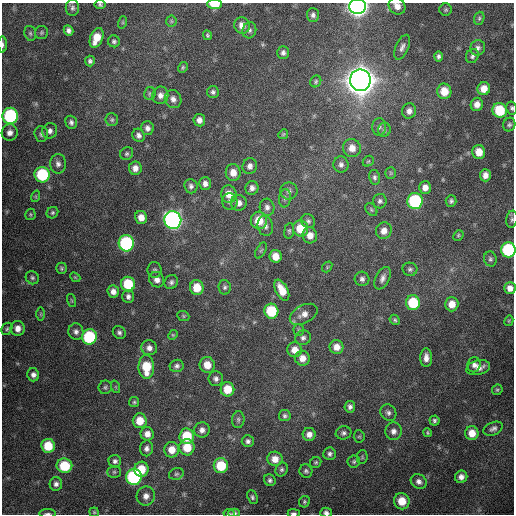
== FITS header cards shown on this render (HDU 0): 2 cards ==
NAXIS1  =                  512 / Axis length
NAXIS2  =                  512 / Axis length

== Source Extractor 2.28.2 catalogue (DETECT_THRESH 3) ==
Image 512 x 512 px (HDU 0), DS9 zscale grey, 1 PNG px = 1 image px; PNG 516 x 516 px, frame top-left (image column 1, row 512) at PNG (2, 3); each listed source drawn as its Kron ellipse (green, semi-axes under 4 px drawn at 4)
Background 723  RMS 21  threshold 63.4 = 3 sigma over >= 5 px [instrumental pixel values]
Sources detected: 197; all 197 listed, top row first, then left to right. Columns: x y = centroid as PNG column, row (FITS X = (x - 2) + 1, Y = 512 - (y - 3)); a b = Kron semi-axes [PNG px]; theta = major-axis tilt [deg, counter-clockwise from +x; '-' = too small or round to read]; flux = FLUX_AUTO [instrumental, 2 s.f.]
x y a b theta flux
214 4 7 5 -2 3.5e+04
100 5 5 4 - 2.7e+03
357 6 8 7 - 1.0e+06
397 6 9 8 - 1.0e+04
72 8 8 7 - 4.3e+03
446 10 6 6 - 2.4e+03
313 15 7 6 - 4.9e+03
479 18 7 5 69 2.5e+03
171 21 5 5 - 2.0e+03
123 22 6 4 72 1.7e+03
242 25 8 7 - 1.2e+04
69 30 5 4 - 4.7e+03
249 30 8 6 74 4.2e+03
41 32 6 6 - 2.4e+03
30 33 8 5 -75 3.0e+03
207 35 5 4 - 2.4e+03
96 38 10 6 68 2.4e+04
114 41 6 6 - 3.1e+03
3 44 8 3 -90 3.6e+03
402 47 13 6 66 6.7e+03
478 48 8 7 - 5.2e+03
283 53 6 6 - 4.6e+03
438 56 5 4 - 3.8e+03
472 56 7 6 - 3.9e+03
90 61 5 5 - 3.3e+03
183 67 5 4 - 2.1e+03
360 80 11 10 - 2.9e+06
316 81 6 5 - 2.5e+03
484 89 6 6 - 1.6e+04
444 91 8 7 - 2.2e+04
213 92 6 6 - 3.8e+03
150 94 6 5 - 2.7e+03
160 95 9 8 - 8.0e+03
173 99 9 8 - 7.9e+03
477 104 7 6 - 9.3e+03
512 108 6 5 - 2.8e+03
500 110 7 7 - 5.9e+04
409 111 7 7 - 7.1e+03
10 116 8 7 - 1.7e+05
112 120 6 6 - 3.0e+03
199 120 6 5 - 7.4e+03
71 122 7 5 -72 4.2e+03
509 124 7 6 - 3.4e+03
379 127 8 7 - 4.6e+03
147 128 7 6 - 6.0e+03
384 130 7 6 - 3.5e+03
50 131 8 7 - 5.8e+03
10 132 8 8 - 7.9e+03
41 134 8 6 -87 3.9e+03
283 134 5 4 - 1.9e+03
139 135 7 6 - 5.6e+03
352 148 9 9 - 1.3e+04
479 152 7 6 - 1.8e+04
127 154 7 6 - 3.2e+03
368 161 6 5 - 2.0e+03
58 164 10 8 -90 6.5e+03
341 165 8 7 - 5.5e+03
250 166 8 7 - 6.3e+03
135 168 7 6 - 9.0e+03
233 172 8 7 - 1.3e+04
391 173 6 5 - 2.5e+03
42 175 8 7 - 9.8e+04
485 175 6 5 - 8.2e+03
375 177 7 5 -78 3.8e+03
205 184 6 6 - 6.7e+03
191 186 7 6 - 4.8e+03
425 187 6 6 - 1.0e+04
252 188 7 6 - 6.7e+03
289 191 8 8 - 6.1e+03
229 194 9 7 -81 1.7e+04
36 196 6 4 72 1.5e+03
285 198 9 6 81 4.4e+03
380 201 7 7 - 4.1e+03
415 201 8 7 - 1.4e+05
451 201 6 5 - 3.5e+03
230 202 8 7 - 5.1e+03
239 203 8 8 - 8.6e+03
267 207 8 7 - 6.1e+03
371 210 7 5 -50 2.5e+03
52 213 6 5 - 2.8e+03
30 214 6 5 - 2.0e+03
141 217 7 6 - 1.2e+04
512 219 9 5 81 3.5e+03
173 220 9 8 - 6.2e+05
259 220 9 8 - 2.9e+04
308 221 7 6 - 3.8e+03
265 226 10 7 -75 6.2e+03
300 228 8 7 - 3.6e+04
289 231 8 5 81 2.8e+03
384 231 8 8 - 1.2e+04
310 235 8 7 - 1.2e+04
458 235 6 4 47 2.2e+03
126 243 8 7 - 1.9e+05
261 250 9 4 62 2.3e+03
508 250 7 7 - 1.3e+05
275 256 6 6 - 1.6e+04
490 259 7 6 - 3.5e+03
327 267 6 4 50 1.7e+03
61 268 6 5 - 2.6e+03
410 269 7 6 - 3.5e+03
155 270 8 7 - 3.7e+03
75 277 6 4 -42 1.6e+03
32 278 7 6 - 3.3e+03
383 278 12 7 65 6.8e+03
362 279 7 7 - 4.9e+03
157 280 8 7 - 9.2e+03
171 282 7 6 - 4.2e+03
128 284 7 7 - 5.3e+04
225 287 7 6 - 3.4e+03
197 288 7 7 - 2.6e+04
510 288 6 6 - 9.6e+03
282 290 11 6 -63 2.2e+04
113 291 6 5 - 8.0e+03
128 296 6 5 - 4.8e+03
72 300 7 3 -71 1.5e+03
413 303 7 7 - 6.4e+04
452 304 7 6 - 1.6e+04
271 311 7 7 - 6.6e+04
41 314 6 4 -90 2.1e+03
304 314 15 9 28 1.2e+04
183 316 6 4 -23 2.0e+03
395 320 5 4 - 2.5e+03
509 321 5 4 - 1.5e+03
18 328 7 7 - 1.1e+04
7 329 6 5 - 2.6e+03
299 330 6 5 - 2.2e+03
76 332 8 7 - 5.7e+03
119 332 7 6 - 3.9e+03
173 335 5 4 - 1.6e+03
89 337 8 7 - 1.0e+05
303 338 8 7 - 4.8e+03
336 347 7 7 - 1.2e+04
149 348 8 7 - 7.4e+03
295 350 7 7 - 1.3e+04
302 358 7 7 - 1.2e+04
426 358 9 6 -89 9.2e+03
207 365 8 7 - 1.8e+04
474 365 7 6 - 6.1e+03
177 366 7 6 - 4.1e+03
146 367 12 8 -89 4.3e+04
478 368 12 7 14 9.8e+03
33 375 6 6 - 5.9e+03
216 379 7 7 - 5.4e+03
105 387 7 6 - 3.1e+03
116 387 6 4 -71 1.9e+03
227 389 7 7 - 2.9e+04
497 390 5 5 - 2.1e+03
134 402 5 5 - 2.3e+03
350 407 6 5 - 4.7e+03
388 413 9 7 -48 5.2e+03
285 416 6 5 - 3.4e+03
238 420 8 6 85 3.7e+03
434 420 5 5 - 2.9e+03
140 421 7 7 - 2.5e+04
493 429 10 6 25 5.6e+03
202 430 8 7 - 7.8e+03
393 431 9 8 - 8.1e+03
343 433 8 6 9 4.4e+03
427 433 4 4 - 1.9e+03
472 433 7 6 - 1.8e+04
147 434 7 6 - 1.0e+04
309 434 6 6 - 8.8e+03
187 436 7 7 - 4.7e+04
359 436 6 5 - 2.3e+03
248 441 6 6 - 4.3e+03
48 446 7 7 - 3.9e+04
187 447 8 7 - 3.0e+04
147 448 8 6 79 6.0e+03
172 450 7 7 - 1.8e+04
330 454 6 6 - 4.3e+03
362 457 7 5 80 2.1e+03
275 459 7 7 - 1.4e+04
115 461 6 6 - 4.5e+03
316 462 6 5 - 2.3e+03
354 462 6 6 - 2.8e+03
64 466 8 7 - 5.1e+04
221 466 7 7 - 4.9e+04
141 469 7 7 - 2.9e+04
282 469 7 6 - 3.4e+03
306 471 7 6 - 3.3e+03
114 472 7 5 -1 2.9e+03
176 474 7 5 16 3.3e+03
134 477 8 8 - 1.9e+05
461 477 6 6 - 7.8e+03
270 480 6 5 - 3.8e+03
419 481 8 7 - 6.9e+03
56 484 7 6 - 5.7e+03
146 496 9 9 - 9.8e+03
252 497 7 5 -67 3.3e+03
402 501 8 7 - 2.7e+04
304 502 6 5 - 2.6e+03
94 512 5 4 - 1.7e+03
234 513 6 4 1 3.6e+03
294 513 6 3 -1 3.5e+03
326 513 6 4 -12 5.1e+03
48 514 8 3 0 2.9e+03
229 514 5 2 - 1.5e+03
At the frame edge (FLAGS 8, measured only in part): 14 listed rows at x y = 214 4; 100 5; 357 6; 397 6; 3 44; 512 108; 512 219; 508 250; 510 288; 234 513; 294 513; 326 513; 48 514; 229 514